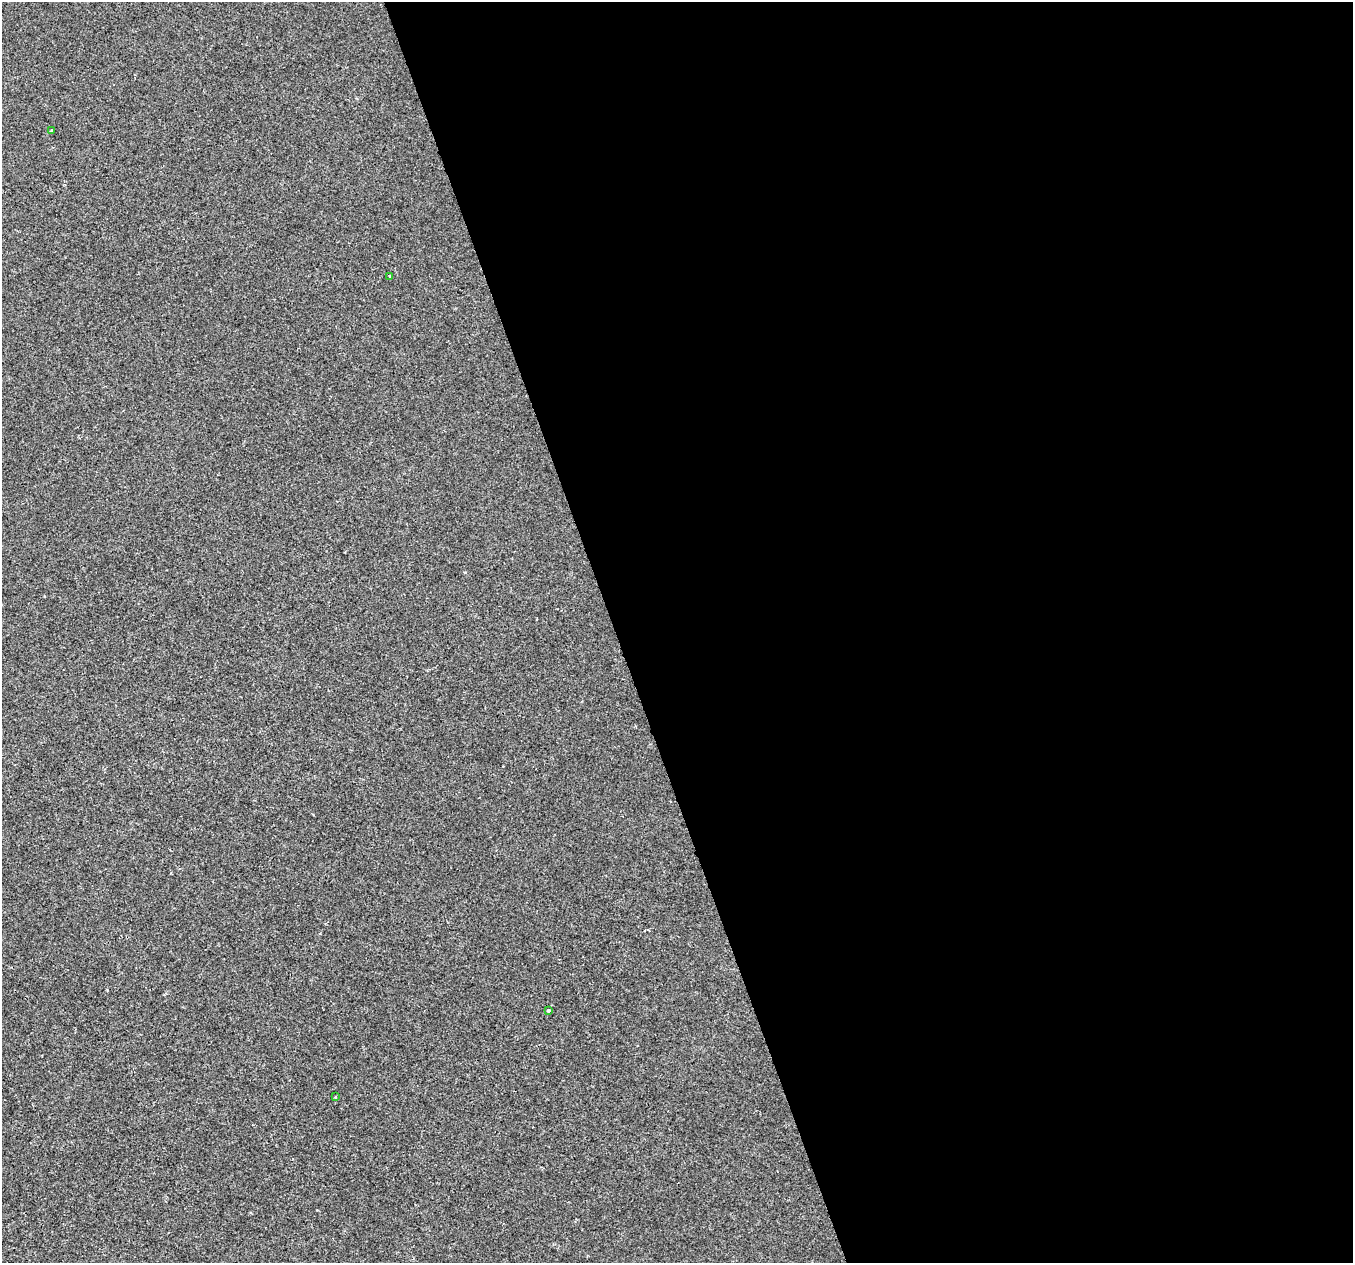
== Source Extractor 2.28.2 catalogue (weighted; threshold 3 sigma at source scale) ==
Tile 8 of 4 x 4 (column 4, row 2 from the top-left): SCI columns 4056-5406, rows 2645-3905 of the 5406 x 5232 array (HDU 1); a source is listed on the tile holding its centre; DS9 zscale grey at full resolution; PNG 1355 x 1265 px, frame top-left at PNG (2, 2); each listed source drawn as its Kron ellipse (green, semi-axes under 4 px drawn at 4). Shown black and unused: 55% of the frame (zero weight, under 2 of 3 exposures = <1% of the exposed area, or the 3 px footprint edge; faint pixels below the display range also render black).
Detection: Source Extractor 2.28.2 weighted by HDU 2 'WHT'; one run over the whole footprint, this tile lists its part. Background 4.27e-04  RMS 0.0026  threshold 0.0116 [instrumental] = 3 sigma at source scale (4.5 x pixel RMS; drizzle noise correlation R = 1.50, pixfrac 1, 0.0396/0.0396 arcsec/px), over >= 5 px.
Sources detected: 5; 1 cosmic-ray / hot-pixel residue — neither listed nor drawn; the other 4 listed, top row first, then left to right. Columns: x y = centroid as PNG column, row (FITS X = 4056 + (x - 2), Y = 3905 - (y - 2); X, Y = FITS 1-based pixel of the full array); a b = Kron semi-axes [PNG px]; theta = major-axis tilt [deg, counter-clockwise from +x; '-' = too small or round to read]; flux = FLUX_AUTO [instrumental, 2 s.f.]
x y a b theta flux
52 131 3 3 - 0.63
390 276 3 3 - 0.61
548 1011 3 3 - 0.3
335 1097 3 3 - 0.26